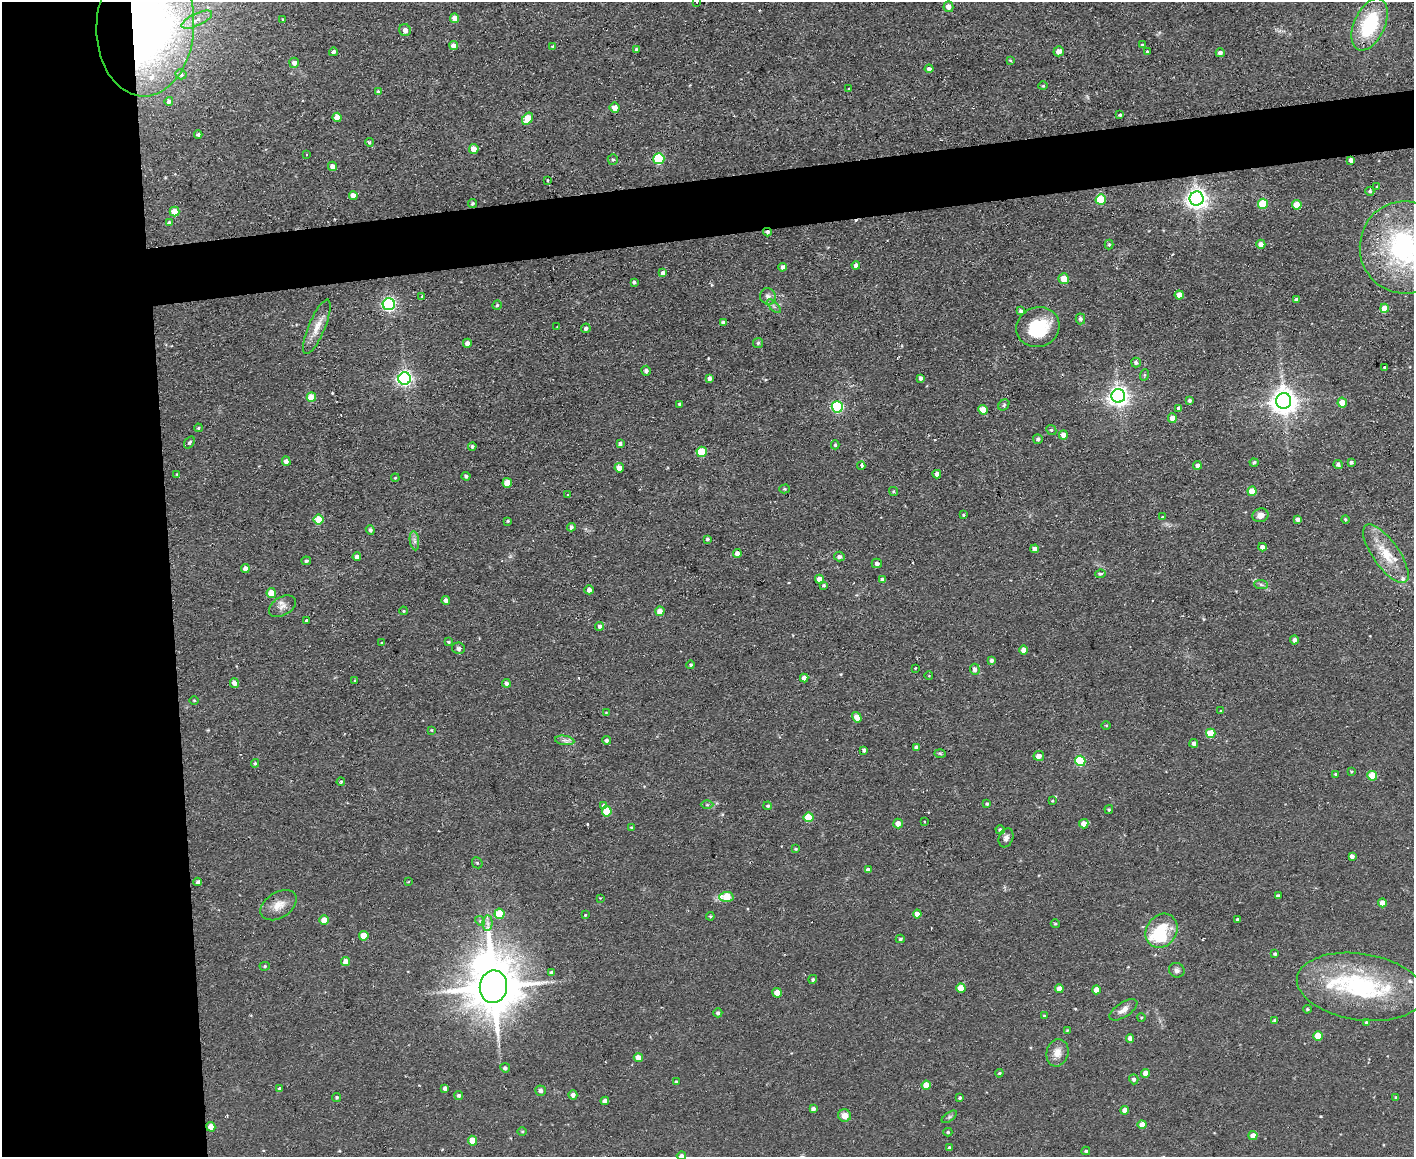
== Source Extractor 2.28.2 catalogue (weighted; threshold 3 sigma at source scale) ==
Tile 7 of 3 x 4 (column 1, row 3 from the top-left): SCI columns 128-1539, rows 1156-2310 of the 4597 x 4621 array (HDU 1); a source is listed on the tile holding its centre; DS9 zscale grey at full resolution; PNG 1416 x 1159 px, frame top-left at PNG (2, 2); each listed source drawn as its Kron ellipse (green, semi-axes under 4 px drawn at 4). Shown black and unused: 16% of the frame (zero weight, under 2 of 3 exposures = <1% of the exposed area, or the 3 px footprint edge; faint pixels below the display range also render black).
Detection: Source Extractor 2.28.2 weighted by HDU 2 'WHT'; one run over the whole footprint, this tile lists its part. Background 0.0586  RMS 0.0087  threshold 0.0389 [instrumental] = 3 sigma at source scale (4.5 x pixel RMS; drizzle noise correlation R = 1.50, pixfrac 1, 0.05/0.05 arcsec/px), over >= 5 px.
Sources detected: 289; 2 inside a brighter object's white glare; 7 cosmic-ray / hot-pixel residue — neither listed nor drawn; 8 inside a brighter listed object's ellipse — not listed separately; the other 272 listed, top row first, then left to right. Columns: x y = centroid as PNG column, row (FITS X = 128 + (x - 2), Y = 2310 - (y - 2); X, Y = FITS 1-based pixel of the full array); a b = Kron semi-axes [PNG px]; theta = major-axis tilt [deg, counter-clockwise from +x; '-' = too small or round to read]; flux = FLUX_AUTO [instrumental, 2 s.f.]
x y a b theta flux
697 2 2 2 - 0.58
948 7 5 5 - 6.3
455 18 4 4 - 7.8
283 19 4 3 - 0.92
197 20 17 6 25 7.3
1370 24 28 15 66 62
145 26 70 49 88 620
405 30 6 5 - 4.1
1142 45 4 3 - 1.3
454 46 4 4 - 8.1
553 47 4 4 - 1.7
636 49 4 4 - 1.1
1059 51 5 5 - 5.9
333 52 4 4 - 3.2
1147 52 3 3 - 1.5
1220 53 4 4 - 3.6
1010 60 4 3 - 0.94
294 63 5 5 - 4
929 69 4 4 - 3.2
181 74 5 5 - 2.5
1043 86 4 4 - 1.1
849 88 3 2 - 0.61
378 92 4 3 - 2.2
169 101 4 4 - 2.3
615 108 5 5 - 7
1120 115 4 3 - 1.4
337 117 4 4 - 12
527 119 6 5 - 27
198 134 4 4 - 2.1
369 142 4 4 - 1.4
474 149 5 4 - 11
306 155 3 2 - 0.82
613 159 5 5 - 1.7
659 159 5 5 - 65
1351 160 4 4 - 3.9
332 166 5 4 - 4.9
548 180 3 2 - 0.83
1377 187 3 3 - 1.1
1370 191 4 4 - 1.7
353 195 4 4 - 7.2
1101 199 5 5 - 42
1197 199 7 7 - 580
472 204 4 4 - 1.5
1263 204 5 5 - 40
1297 205 4 4 - 14
174 212 5 4 - 13
169 223 4 4 - 1.8
767 232 4 4 - 2.5
1109 244 5 4 - 1.1
1261 244 4 4 - 5.5
1404 247 46 44 89 160
856 265 4 4 - 3.5
782 267 4 4 - 3.4
663 273 4 4 - 3.7
1064 279 5 5 - 12
634 282 3 3 - 1.6
1179 295 4 4 - 6.2
422 296 3 3 - 0.83
768 296 8 7 - 3.9
1296 300 4 4 - 2.7
389 304 6 6 - 200
497 305 5 4 - 1.3
774 306 8 3 -45 1.7
1384 308 4 4 - 14
1021 311 4 4 - 2.1
1080 319 5 5 - 2.3
724 323 4 4 - 4
317 327 29 8 67 12
557 327 3 3 - 1.3
1038 327 22 19 20 42
586 328 5 4 - 2.7
467 343 4 4 - 4.1
758 343 5 5 - 1.4
1136 362 5 5 - 2.5
1384 367 3 3 - 2.7
646 371 5 4 - 2.6
1144 375 6 3 71 1
710 378 4 4 - 3.4
921 378 4 3 - 2.4
405 379 6 6 - 260
1118 396 7 7 - 540
311 397 5 4 - 16
1189 400 4 4 - 1.9
1284 401 8 7 - 960
1342 403 5 5 - 11
680 404 4 3 - 1.5
1004 405 6 5 - 1.5
837 407 6 5 - 110
1179 408 4 4 - 3
983 410 5 5 - 18
1172 418 5 4 - 9.1
198 428 4 3 - 1.1
1051 430 5 4 - 1.2
1063 435 4 4 - 5.5
1038 439 5 5 - 2.2
189 442 6 4 51 1.7
620 444 4 3 - 2.4
835 445 4 4 - 1.2
472 446 4 4 - 1.8
702 452 5 5 - 33
286 461 5 4 - 4
1254 462 4 4 - 1.8
1351 462 4 3 - 2.2
1197 465 4 4 - 3.5
1338 465 5 4 - 2.6
861 466 4 3 - 5.3
619 468 5 4 - 7.8
177 474 4 3 - 0.78
937 474 4 4 - 5.5
466 476 4 4 - 1.7
395 478 4 3 - 0.64
507 483 5 5 - 12
785 489 5 4 - 1.2
894 491 4 4 - 1
1252 491 5 4 - 16
567 495 3 3 - 1
963 515 3 2 - 0.86
1260 515 8 7 - 5.8
1162 517 3 2 - 2
1298 519 4 4 - 4
1345 519 4 4 - 1.3
318 520 5 5 - 17
508 521 4 3 - 0.92
571 527 4 4 - 2
370 530 5 4 - 1.8
707 539 4 3 - 1.6
414 541 9 4 -81 2.9
1262 547 4 4 - 4.5
1035 549 4 4 - 4.9
737 554 4 4 - 5.1
1386 554 35 13 -55 26
839 556 5 5 - 2.5
357 557 4 4 - 3.3
306 561 5 4 - 1.7
877 563 5 5 - 2.2
245 568 4 4 - 4.6
1100 574 5 4 - 1.4
820 579 4 4 - 8
882 580 4 4 - 3.7
1261 584 7 4 -3 1.7
824 585 4 4 - 1.2
589 590 4 4 - 4.7
271 593 5 4 - 13
446 600 4 4 - 3.3
282 606 14 9 30 5.7
403 611 4 3 - 1
660 611 4 4 - 7.4
306 620 3 3 - 3.1
600 626 4 4 - 2.1
1294 640 4 4 - 3.3
448 642 4 3 - 0.97
382 643 3 3 - 0.77
459 648 6 6 - 2
1024 650 4 4 - 6.3
991 660 4 4 - 2.3
691 665 4 4 - 1.3
915 668 3 2 - 1.3
975 669 5 5 - 4.4
929 676 4 3 - 0.65
804 678 4 4 - 4.9
355 680 3 2 - 1
234 683 5 4 - 5.1
506 683 4 4 - 2.4
194 700 5 3 - 0.74
1221 711 4 3 - 0.87
606 713 4 4 - 0.77
857 717 6 4 -57 8.3
1106 725 5 3 - 0.88
431 730 4 3 - 0.81
1211 733 5 4 - 25
565 740 10 4 -9 3.2
607 740 4 4 - 2.1
1194 743 4 4 - 2.9
916 747 4 3 - 2.4
864 750 4 3 - 2.3
940 753 6 4 -2 1.1
1039 756 5 5 - 5
1080 761 5 5 - 62
255 763 4 3 - 1
1351 772 4 3 - 0.97
1335 774 3 3 - 0.92
1372 776 5 5 - 27
341 782 4 3 - 1
1052 801 4 4 - 0.74
987 804 4 3 - 1.2
707 805 6 4 0 1.3
603 806 3 3 - 5.9
768 806 4 4 - 1.3
1109 810 4 3 - 1
607 811 5 5 - 32
809 817 5 5 - 26
925 822 3 2 - 0.75
898 824 5 5 - 6.1
1084 824 5 4 - 8.1
632 828 4 3 - 1.4
1000 830 5 4 - 2.2
1006 838 10 7 70 3.7
796 849 3 3 - 0.9
1352 856 4 4 - 3
477 863 6 5 - 1.3
868 870 4 4 - 3.4
198 882 4 3 - 2.1
408 882 4 2 - 0.54
1278 896 4 4 - 2.5
726 897 7 5 2 23
600 898 3 3 - 0.58
1382 903 4 4 - 8.1
279 905 20 13 32 11
499 914 5 5 - 30
917 914 4 4 - 5.1
585 915 3 3 - 0.65
710 916 4 4 - 0.85
1237 919 3 3 - 2.6
324 920 5 4 - 14
480 921 5 4 - 1.3
488 923 7 5 -88 2.9
1055 924 4 4 - 1
1161 931 18 15 56 30
364 936 5 5 - 15
900 939 4 3 - 1.4
1275 954 3 3 - 1.2
346 962 4 4 - 8.4
265 966 5 4 - 1.2
1177 970 8 7 - 3.1
552 973 4 4 - 3
813 979 4 4 - 1.5
493 987 16 13 82 5200
1360 987 64 33 -8 120
961 988 5 4 - 11
1059 989 4 4 - 6.2
1096 990 4 4 - 7.6
777 993 5 4 - 11
1307 1009 4 3 - 1.1
1123 1010 16 7 34 6.4
718 1013 4 4 - 1.9
1044 1016 3 3 - 0.88
1141 1017 4 3 - 0.82
1275 1020 4 3 - 1.6
1366 1023 3 3 - 1.9
1067 1030 3 3 - 0.66
1318 1036 4 4 - 15
1130 1038 4 4 - 3.8
1057 1053 14 11 75 8.2
638 1058 4 4 - 8.5
505 1068 5 4 - 1.9
999 1073 4 3 - 0.91
1145 1073 4 4 - 6.6
1134 1079 5 4 - 2.4
676 1082 3 3 - 1.3
926 1085 4 4 - 11
445 1088 4 4 - 2.8
280 1089 4 3 - 2
541 1091 5 5 - 2.6
459 1095 4 4 - 2.2
573 1095 4 4 - 3.4
337 1097 4 4 - 1.1
960 1098 4 4 - 1.5
1396 1098 4 3 - 1.3
605 1101 4 4 - 4.5
813 1109 4 4 - 3.3
1125 1110 4 4 - 5.8
845 1116 6 6 - 7.6
949 1117 9 4 35 1.7
1142 1125 4 4 - 8.5
211 1127 5 4 - 8.6
522 1131 5 3 - 0.9
948 1132 4 4 - 1.1
1253 1136 4 4 - 6.6
472 1141 5 4 - 15
949 1148 4 4 - 1.8
1086 1151 4 4 - 1.2
681 1156 4 4 - 3.3
Overlapping masked pixels (flux is a lower limit): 3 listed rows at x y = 145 26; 1351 160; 767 232
Isophote crosses this tile's border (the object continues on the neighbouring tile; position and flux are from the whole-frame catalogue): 5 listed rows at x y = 697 2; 1370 24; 145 26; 1404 247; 681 1156